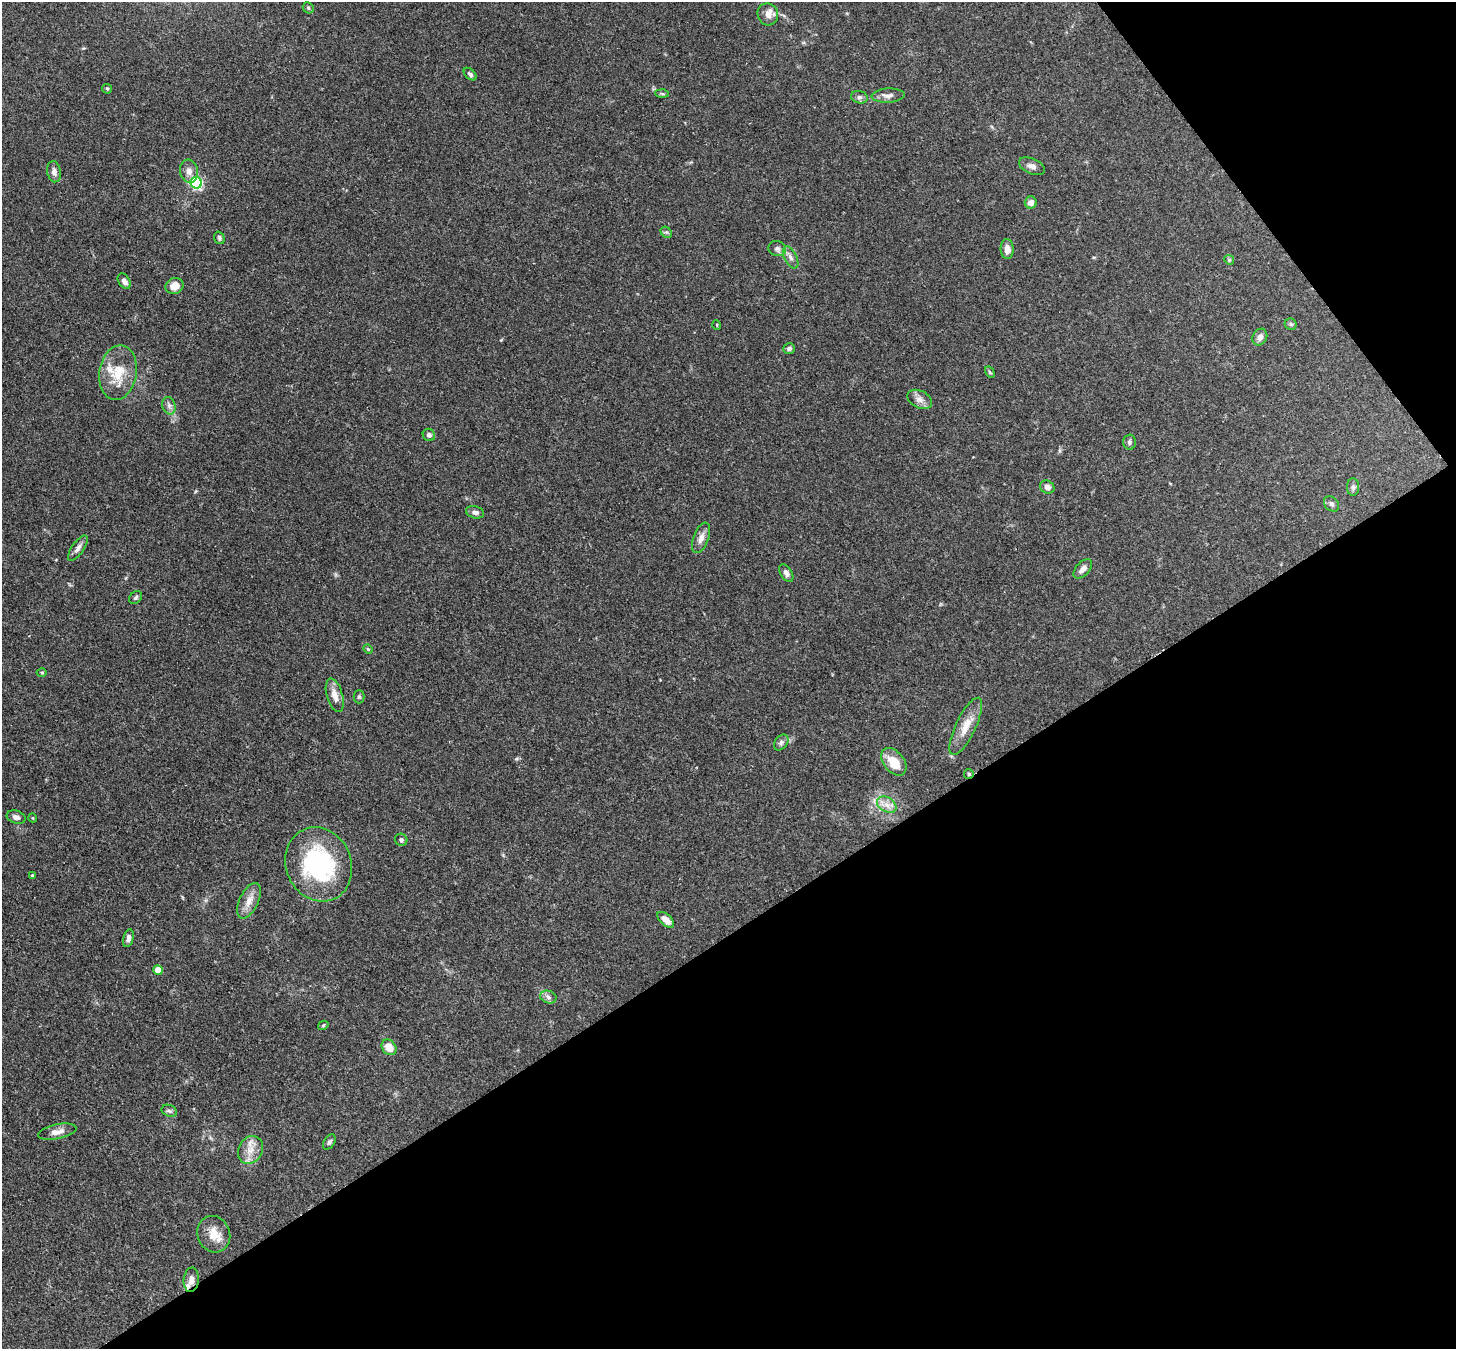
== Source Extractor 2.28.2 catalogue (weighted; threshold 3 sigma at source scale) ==
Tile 12 of 4 x 4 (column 4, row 3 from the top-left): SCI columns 4442-5895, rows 1558-2904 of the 5973 x 5945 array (HDU 1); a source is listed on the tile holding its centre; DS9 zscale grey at full resolution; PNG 1458 x 1351 px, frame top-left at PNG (2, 2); each listed source drawn as its Kron ellipse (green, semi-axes under 4 px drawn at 4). Shown black and unused: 35% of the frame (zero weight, under 3 of 4 exposures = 7% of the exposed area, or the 3 px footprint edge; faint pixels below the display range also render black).
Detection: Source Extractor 2.28.2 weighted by HDU 2 'WHT'; one run over the whole footprint, this tile lists its part. Background 0.154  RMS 0.0047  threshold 0.021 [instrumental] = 3 sigma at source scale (4.5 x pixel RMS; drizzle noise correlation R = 1.50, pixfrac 1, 0.05/0.05 arcsec/px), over >= 5 px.
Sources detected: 68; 2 inside a brighter listed object's ellipse — not listed separately; the other 66 listed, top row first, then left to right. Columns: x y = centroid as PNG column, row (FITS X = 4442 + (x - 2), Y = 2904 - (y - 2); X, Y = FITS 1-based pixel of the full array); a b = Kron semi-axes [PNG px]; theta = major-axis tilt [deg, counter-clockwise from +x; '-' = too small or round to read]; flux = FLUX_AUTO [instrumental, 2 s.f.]
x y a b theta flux
308 8 6 5 - 0.77
768 14 11 10 - 3.3
470 74 7 4 -44 1.2
107 89 5 4 - 0.55
662 94 6 4 -3 0.72
888 95 16 7 3 2.5
859 97 8 6 -13 1.2
1032 166 14 7 -24 2.5
189 171 12 9 -81 3.2
54 172 11 6 -80 2
196 183 6 5 - 74
1031 203 6 6 - 3.1
666 232 6 5 - 0.81
219 238 6 5 - 1.1
777 249 9 7 -17 1.6
1007 249 10 6 -86 3.7
791 257 12 6 -63 2.3
1229 260 5 4 - 0.58
124 281 8 5 -57 2.1
174 286 9 8 - 4.9
1291 324 6 5 - 0.74
717 325 5 3 - 0.37
1260 337 9 7 58 2.3
789 348 6 5 - 1.1
990 372 6 4 -59 0.65
118 373 27 18 81 14
920 399 13 8 -26 2.8
169 406 9 6 -75 1.8
429 435 6 6 - 1.6
1129 442 7 6 - 1.2
1047 487 7 6 - 2.4
1353 487 9 6 -90 1.4
1331 504 8 6 -47 1.6
475 512 9 6 -12 1.6
701 538 16 7 69 3.2
78 548 15 6 55 2.3
1083 569 11 6 47 2.7
786 573 10 5 -58 1.9
136 598 7 5 46 0.98
368 649 5 4 - 0.46
42 672 5 3 - 0.53
335 695 17 8 -74 4.8
359 697 6 5 - 0.75
966 726 31 10 65 7.6
781 742 9 6 51 1.5
894 762 16 10 -51 9.2
969 774 5 4 - 0.61
887 805 10 7 -31 3.1
16 817 9 6 -17 2.1
33 818 4 3 - 0.36
401 840 6 6 - 1.1
319 864 38 32 -66 61
33 875 3 3 - 0.66
249 901 19 9 65 4.8
666 920 10 5 -41 4.5
128 938 9 5 77 1.8
158 970 5 5 - 8
548 997 8 6 -20 1.6
323 1025 5 4 - 0.52
389 1047 8 6 -52 5.7
169 1111 8 6 -22 1.2
57 1132 19 7 12 3.6
329 1142 8 5 57 1.1
250 1150 14 12 61 5.5
214 1234 18 16 -69 7.2
191 1280 12 7 85 3
Overlapping masked pixels (flux is a lower limit): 1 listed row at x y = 969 774